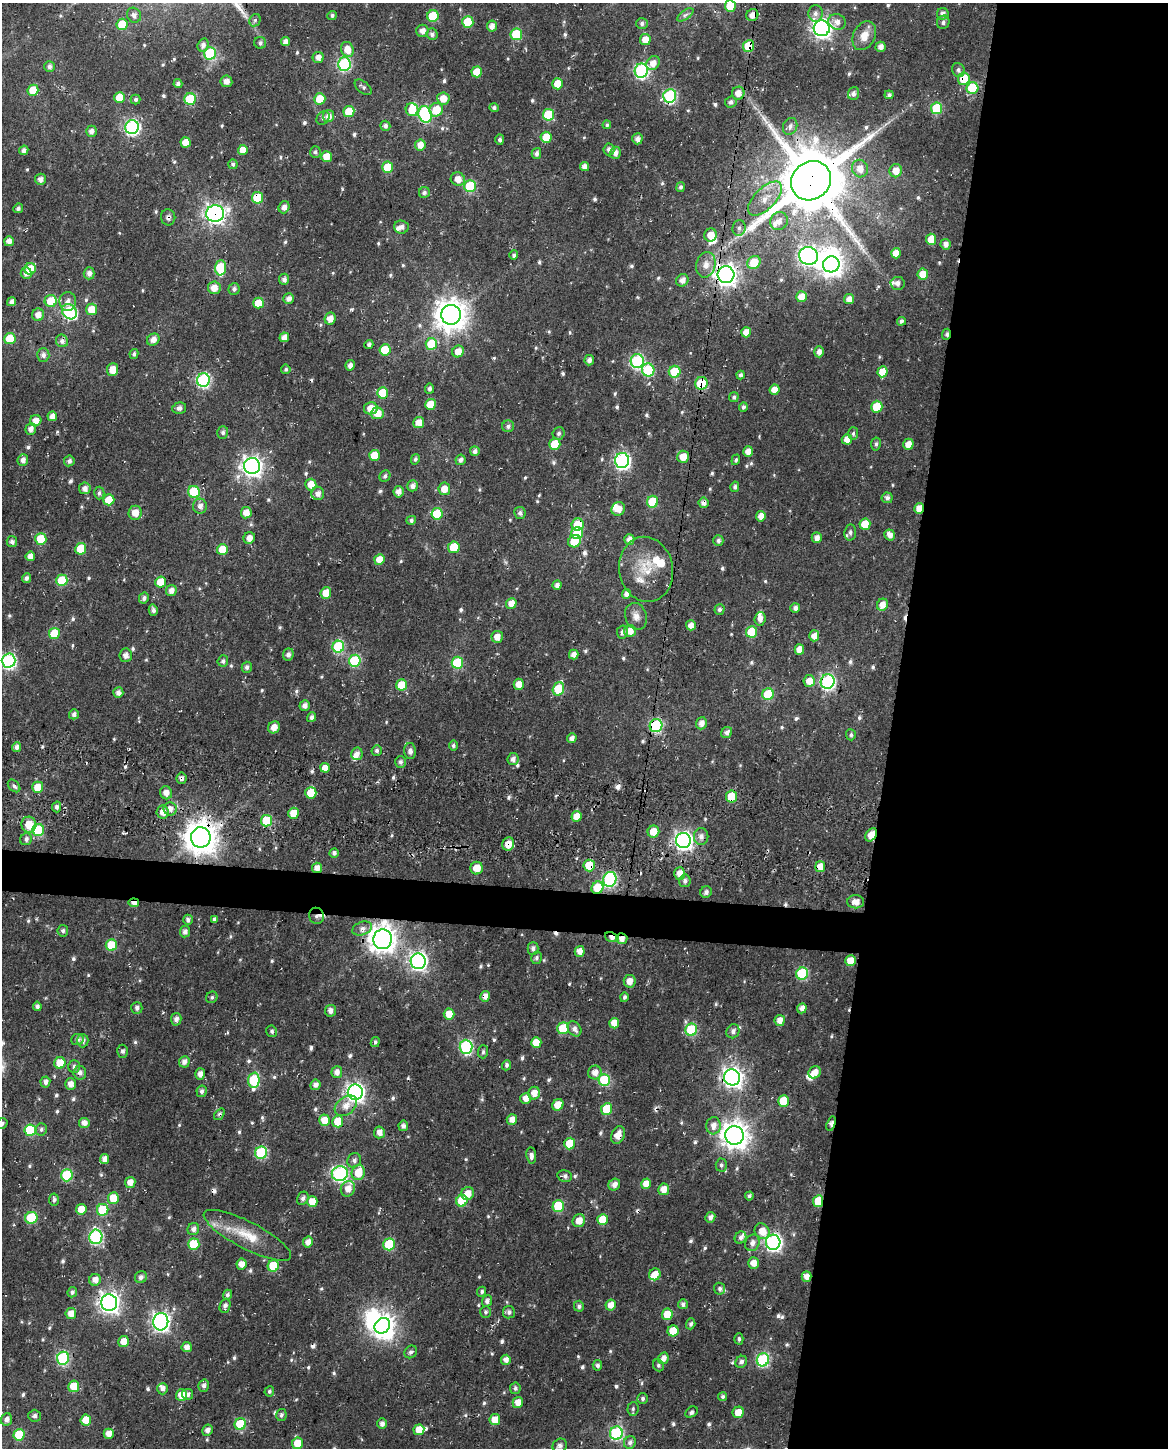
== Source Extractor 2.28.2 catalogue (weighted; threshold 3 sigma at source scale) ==
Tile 8 of 4 x 3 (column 4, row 2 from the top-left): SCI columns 3516-4681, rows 1787-3232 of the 4702 x 5021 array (HDU 1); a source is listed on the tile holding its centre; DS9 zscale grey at full resolution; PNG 1170 x 1450 px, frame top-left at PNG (2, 3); each listed source drawn as its Kron ellipse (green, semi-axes under 4 px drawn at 4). Shown black and unused: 26% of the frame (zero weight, under 3 of 4 exposures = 6% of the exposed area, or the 3 px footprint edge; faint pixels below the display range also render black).
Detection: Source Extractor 2.28.2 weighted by HDU 2 'WHT'; one run over the whole footprint, this tile lists its part. Background 0.019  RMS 0.0069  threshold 0.0309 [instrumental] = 3 sigma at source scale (4.5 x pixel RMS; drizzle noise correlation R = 1.50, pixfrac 1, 0.0396/0.0396 arcsec/px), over >= 5 px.
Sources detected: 735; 1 too faint to see at this stretch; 5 inside a brighter object's white glare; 17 cosmic-ray / hot-pixel residue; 1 long thin detection or spike segment (spike, bleed or trail) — neither listed nor drawn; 17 inside a brighter listed object's ellipse — not listed separately; of the other 694, all 500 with FLUX_AUTO >= 1.55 (the completeness limit of this list) listed and drawn (194 fainter detections not listed), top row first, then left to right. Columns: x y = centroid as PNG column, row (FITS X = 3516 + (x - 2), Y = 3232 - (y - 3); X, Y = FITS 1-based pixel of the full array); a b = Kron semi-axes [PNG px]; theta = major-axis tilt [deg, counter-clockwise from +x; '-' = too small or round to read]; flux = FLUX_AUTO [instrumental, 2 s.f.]
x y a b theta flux
730 6 6 5 - 25
815 13 8 7 - 2.9
943 14 6 5 - 3.7
134 15 8 7 - 2.9
332 15 5 4 - 1.8
685 15 9 4 34 2.1
752 15 6 5 - 5.6
433 16 6 5 - 30
255 20 6 5 - 1.6
468 22 6 5 - 27
837 22 9 7 -20 4.4
943 22 7 6 - 2.3
642 23 6 5 - 2
122 24 6 5 - 22
492 26 5 5 - 4.8
822 28 8 8 - 360
422 31 6 6 - 4.9
432 34 6 5 - 2.7
516 34 6 5 - 34
864 36 15 11 62 9.3
645 39 5 5 - 8.2
285 42 4 4 - 4
260 43 6 6 - 2
203 45 6 5 - 3.1
749 46 6 5 - 28
881 47 5 5 - 4.4
347 49 8 6 -68 9
210 53 6 6 - 51
318 57 5 5 - 4.8
653 63 7 6 - 6
344 64 6 6 - 92
49 66 5 5 - 2.3
958 70 7 6 - 2.4
641 71 7 6 - 140
477 72 5 5 - 15
964 79 6 5 - 17
226 81 6 6 - 3.8
178 83 4 4 - 2.3
558 84 5 5 - 14
363 87 10 5 -39 1.9
972 88 6 5 - 38
33 90 5 5 - 14
738 93 6 6 - 7
853 93 6 5 - 2.6
889 95 4 4 - 2.1
670 96 7 6 - 100
120 98 5 5 - 13
443 98 6 6 - 8.6
136 99 5 5 - 1.7
190 99 6 5 - 39
320 99 5 5 - 13
731 102 6 5 - 2.4
494 108 5 4 - 1.9
936 108 6 5 - 40
412 110 6 6 - 12
436 110 7 6 - 13
349 112 5 5 - 17
425 114 8 6 -72 90
548 115 6 5 - 37
328 116 6 5 - 4.8
323 118 7 6 - 1.9
607 125 4 4 - 1.6
385 126 5 5 - 2.4
790 126 9 7 66 3.2
132 127 7 6 - 150
91 131 5 5 - 3.4
546 137 5 5 - 13
637 139 5 5 - 3.8
500 140 5 4 - 1.8
186 142 5 5 - 9.1
420 145 5 5 - 6.6
609 149 6 5 - 2.8
24 150 5 4 - 2.9
243 150 5 5 - 8.6
315 152 6 5 - 1.7
536 153 5 4 - 2.5
615 153 6 5 - 4.1
327 157 5 5 - 8.9
233 164 4 4 - 1.9
585 166 4 4 - 4.2
388 167 6 5 - 22
860 169 9 8 - 7.3
896 171 6 6 - 7.8
40 179 5 5 - 3
458 179 7 6 - 7.8
811 181 21 18 42 6600
470 186 6 5 - 48
681 187 5 4 - 2.2
424 192 5 5 - 2.1
257 198 6 5 - 32
765 199 21 10 45 12
284 207 6 5 - 3.8
18 208 5 4 - 2.2
215 214 9 8 - 310
168 217 8 7 - 2.4
779 221 9 8 - 5.5
401 227 7 6 - 3.3
739 228 8 6 83 2.5
711 235 6 6 - 9.3
931 239 5 5 - 12
9 241 5 5 - 4.2
946 244 5 5 - 4.3
896 253 5 5 - 8.9
514 255 5 4 - 2
808 256 10 8 -21 290
754 262 7 6 - 18
831 264 8 8 - 490
706 265 13 9 77 6.3
220 268 8 5 88 41
30 269 6 5 - 14
26 273 5 5 - 3.8
89 273 6 5 - 4.1
923 274 5 5 - 11
726 275 8 8 - 480
284 279 5 5 - 3
682 280 6 6 - 3.8
898 283 7 6 - 3
214 288 6 6 - 7.6
234 289 6 5 - 2.2
801 297 5 5 - 8.8
289 299 5 5 - 3.8
849 299 5 5 - 5.6
51 301 6 6 - 18
68 301 9 8 - 4.3
12 302 4 4 - 3.2
258 303 5 5 - 12
91 309 5 5 - 10
69 312 8 6 -51 93
38 315 6 6 - 5.9
451 315 10 10 - 1200
330 318 6 5 - 6.1
901 321 4 4 - 2.4
746 332 5 5 - 7
946 334 5 3 - 2.1
284 337 5 4 - 5.4
10 339 6 5 - 21
153 339 7 5 42 5.4
62 341 6 6 - 3.4
431 344 6 5 - 26
369 345 4 4 - 2.1
385 350 5 5 - 19
458 351 6 5 - 7.5
819 352 5 4 - 4.2
134 354 5 4 - 1.7
43 355 6 6 - 3.6
589 360 5 4 - 3.4
637 361 7 6 - 110
350 365 5 4 - 3.4
112 369 6 5 - 8.3
286 369 5 4 - 1.6
648 370 6 6 - 45
675 372 6 6 - 27
882 372 5 5 - 13
741 375 4 4 - 2.3
203 380 7 6 - 130
701 383 6 6 - 31
429 389 5 4 - 2.1
774 390 5 5 - 8.4
382 393 5 5 - 19
734 397 5 5 - 1.8
430 404 5 5 - 13
743 407 5 4 - 1.9
877 407 6 5 - 23
179 408 7 5 14 2.8
371 408 7 6 - 9.9
377 413 6 6 - 10
52 416 5 4 - 4.9
36 421 6 5 - 5.9
419 423 5 5 - 8.7
508 426 6 5 - 2.2
31 429 6 5 - 4.4
223 432 6 5 - 2.1
559 433 6 6 - 2.1
853 433 6 5 - 1.7
847 439 5 5 - 6.3
555 444 6 5 - 24
876 444 6 5 - 1.7
908 444 6 5 - 6.8
475 451 5 4 - 3
748 452 5 5 - 6.5
374 455 5 5 - 12
683 457 6 6 - 9.6
415 459 5 4 - 1.8
23 460 6 5 - 4
460 460 5 5 - 2.9
622 460 7 7 - 200
736 460 5 4 - 1.6
69 461 5 5 - 2.6
252 466 8 8 - 400
385 476 6 5 - 1.7
311 484 6 5 - 9.3
413 486 5 5 - 3.9
735 487 5 4 - 2
85 488 6 5 - 4.1
444 489 6 6 - 7.3
194 492 6 6 - 36
398 492 6 5 - 5.3
99 493 6 5 - 1.8
318 493 6 6 - 4.6
887 498 5 5 - 2.5
109 500 5 5 - 18
652 502 6 5 - 28
704 503 5 5 - 4.2
200 506 7 7 - 3.9
919 508 5 4 - 7.8
618 509 7 6 - 7.2
135 513 7 6 - 8
246 513 5 5 - 7.3
520 513 6 6 - 2.5
437 514 6 5 - 28
761 516 5 4 - 6.8
411 520 5 4 - 1.8
865 524 6 5 - 16
578 525 6 6 - 22
850 532 8 6 85 2.4
577 533 6 5 - 23
890 535 6 5 - 4.5
249 538 6 5 - 4.9
817 538 5 5 - 4.1
41 539 5 5 - 25
629 539 5 5 - 5.3
575 541 7 6 - 14
718 541 5 5 - 2.2
12 542 5 5 - 2.8
454 547 6 5 - 23
81 549 5 5 - 25
222 550 5 5 - 18
30 556 5 4 - 5.7
379 559 5 5 - 8.8
646 569 33 27 -80 25
26 578 5 4 - 2.7
62 580 6 5 - 29
161 582 5 5 - 14
557 585 5 4 - 3.1
171 590 6 5 - 4.9
326 593 6 5 - 10
626 594 5 4 - 3.9
144 598 5 5 - 2.5
511 603 5 5 - 7.2
882 605 6 5 - 6.3
795 608 5 5 - 2.3
720 609 5 5 - 2.1
153 610 6 4 -75 2.6
636 616 14 10 -71 5.7
760 619 7 5 85 4.5
691 625 5 5 - 5.3
630 631 6 6 - 8
622 632 6 5 - 2.6
751 632 6 5 - 25
54 633 5 5 - 24
814 636 5 5 - 6.2
497 637 6 5 - 5.9
338 647 6 6 - 65
799 649 5 4 - 6.8
126 655 7 6 - 3.9
288 655 6 5 - 3.1
574 655 5 4 - 4.3
9 661 7 7 - 140
223 661 5 5 - 1.9
355 661 6 5 - 49
457 663 6 5 - 37
247 667 5 5 - 2.2
809 681 6 5 - 8.9
828 682 7 7 - 140
519 684 5 5 - 7.9
402 685 5 5 - 19
558 689 7 5 72 27
118 693 5 5 - 3.7
768 694 6 5 - 36
305 706 5 5 - 3.6
74 714 5 4 - 2.6
312 717 5 4 - 2.3
701 723 6 5 - 4.8
656 726 6 6 - 81
274 727 6 5 - 6.4
727 732 6 5 - 3.4
851 735 5 5 - 1.6
572 738 5 4 - 3.4
453 745 5 4 - 1.6
16 747 5 4 - 4.1
377 751 5 5 - 1.7
410 751 8 6 -87 3.5
357 754 6 5 - 3.8
513 759 6 5 - 3.5
400 762 6 5 - 2.3
325 768 5 4 - 7.4
181 778 6 5 - 2.4
14 786 7 5 -46 2.1
38 787 5 5 - 13
166 793 6 6 - 4.9
311 793 6 5 - 13
731 796 6 5 - 21
57 807 5 4 - 2.2
170 809 6 6 - 4.5
163 812 6 6 - 6.3
294 813 5 5 - 13
576 816 5 5 - 8.1
266 821 5 5 - 32
29 825 8 7 - 13
38 830 6 6 - 38
653 832 6 5 - 11
871 835 7 5 55 10
701 836 8 7 - 4.1
201 837 10 10 - 1400
26 839 6 5 - 2.3
683 840 7 7 - 290
508 844 7 6 - 7.7
334 853 5 4 - 2.5
589 865 6 5 - 18
820 867 5 5 - 8.8
317 868 5 5 - 5.4
477 868 6 6 - 10
680 873 6 5 - 6.8
610 879 7 6 - 100
685 881 6 5 - 2.7
597 888 6 5 - 22
706 892 6 5 - 2.5
856 902 8 6 1 6
134 903 5 4 - 6.4
316 916 8 7 - 3.4
214 919 4 3 - 1.8
188 920 5 4 - 2.5
362 928 10 6 22 3.6
63 931 6 5 - 1.9
185 932 5 5 - 3.1
612 937 7 4 -17 6.2
383 939 10 9 - 780
622 939 6 5 - 5
111 945 6 5 - 28
533 949 6 5 - 2.6
580 951 5 5 - 6.5
537 958 6 5 - 1.8
418 961 8 7 - 260
850 961 5 5 - 10
802 974 6 6 - 58
630 981 6 6 - 5.5
485 996 5 4 - 5.2
212 997 6 5 - 1.5
624 997 5 4 - 1.7
37 1006 4 4 - 2.2
137 1008 6 5 - 2.9
802 1008 5 4 - 4.2
330 1011 6 5 - 4.2
449 1014 5 5 - 10
176 1019 6 5 - 3.4
780 1020 5 5 - 6.3
614 1023 5 5 - 8.3
563 1028 6 5 - 28
574 1029 8 6 -54 3.8
691 1030 6 6 - 45
272 1031 6 5 - 2
733 1031 7 6 - 3.1
77 1039 6 5 - 2.5
83 1041 6 5 - 2.7
375 1042 5 4 - 1.7
536 1043 5 5 - 12
466 1047 7 6 - 91
123 1051 6 5 - 1.7
483 1052 6 5 - 1.6
184 1062 6 5 - 4
60 1063 6 5 - 15
507 1065 5 4 - 2.2
74 1067 6 6 - 2.4
337 1072 6 5 - 4.6
595 1072 7 6 - 5.6
815 1072 6 6 - 6.4
80 1073 7 6 - 3.2
200 1074 6 5 - 4.9
732 1077 8 8 - 350
254 1080 7 6 - 61
604 1080 6 6 - 45
45 1082 5 5 - 3.2
70 1084 6 5 - 5.4
315 1085 5 5 - 4
202 1091 6 5 - 2.3
355 1092 8 7 - 300
534 1093 6 6 - 6.9
526 1098 5 5 - 6.4
783 1101 6 5 - 17
558 1105 6 5 - 10
346 1106 12 8 40 7.3
607 1109 6 5 - 28
219 1114 6 4 51 2
325 1120 6 5 - 12
512 1120 5 5 - 5.7
338 1121 6 5 - 16
2 1123 6 5 - 1.8
84 1123 5 5 - 4.3
831 1124 7 4 72 4.5
403 1126 5 5 - 2.7
713 1126 9 7 83 5.8
41 1129 6 5 - 1.7
30 1130 6 5 - 47
379 1132 6 5 - 5.7
618 1135 9 6 68 7.6
734 1135 9 9 - 850
570 1144 6 5 - 21
261 1153 6 6 - 67
531 1156 8 5 -83 3.2
104 1159 5 4 - 4.8
354 1160 7 6 - 2.8
721 1165 6 5 - 2
358 1173 7 6 - 14
340 1174 8 7 - 160
67 1175 6 5 - 48
565 1176 7 5 -13 2.6
130 1182 5 5 - 6.3
646 1184 5 5 - 8.8
614 1185 6 5 - 4.2
348 1189 8 7 - 6.4
664 1189 6 5 - 7.6
468 1193 6 6 - 7.9
749 1196 4 4 - 1.7
113 1198 6 5 - 15
303 1198 7 5 64 2.4
54 1199 6 5 - 2.1
462 1201 6 5 - 30
818 1201 6 5 - 21
312 1202 5 5 - 13
558 1206 6 5 - 33
81 1209 5 5 - 8.8
103 1210 6 5 - 35
710 1217 5 5 - 3.5
31 1218 6 6 - 41
603 1219 5 5 - 15
579 1221 6 6 - 7.1
193 1229 6 6 - 3.2
762 1231 8 7 - 9.1
247 1235 49 13 -27 24
96 1237 7 6 - 110
740 1238 6 5 - 2.8
308 1242 5 5 - 5.5
773 1242 7 7 - 240
752 1243 8 7 - 3.8
194 1244 6 5 - 31
389 1244 6 5 - 44
753 1263 6 5 - 6.8
241 1264 5 5 - 6.4
273 1266 6 5 - 27
655 1274 6 5 - 7.7
141 1277 6 5 - 2.9
806 1277 5 5 - 4.9
95 1280 6 5 - 5.1
720 1289 6 5 - 1.8
72 1292 5 4 - 2
482 1292 5 4 - 1.7
227 1295 5 4 - 1.9
487 1301 6 5 - 2.8
109 1303 8 8 - 390
683 1304 5 5 - 2.3
611 1305 5 5 - 6.9
225 1306 7 5 68 2.7
579 1306 5 5 - 2.1
485 1312 6 5 - 1.7
509 1312 6 6 - 2.4
71 1314 5 5 - 7
667 1314 6 5 - 13
161 1322 9 7 80 310
691 1324 5 4 - 2.1
382 1326 8 7 - 580
673 1331 5 5 - 16
739 1339 5 4 - 1.6
124 1342 5 5 - 8.9
187 1347 5 5 - 4.6
411 1352 7 5 41 2.2
63 1358 6 6 - 90
663 1358 6 5 - 4.7
506 1360 5 5 - 4.4
763 1360 6 6 - 95
741 1362 6 5 - 2.5
597 1365 5 4 - 2.4
658 1365 6 5 - 1.6
74 1386 6 5 - 17
204 1386 6 5 - 2.8
515 1388 6 5 - 1.8
163 1389 6 5 - 3
269 1391 5 5 - 1.6
188 1394 5 5 - 2.7
181 1395 6 5 - 9.5
723 1397 4 4 - 1.7
643 1398 5 5 - 1.7
518 1403 6 5 - 7.8
633 1409 7 5 86 1.6
691 1412 7 5 29 1.6
738 1412 6 5 - 9.7
281 1415 6 5 - 2.3
35 1416 6 6 - 1.9
6 1419 6 5 - 3.3
86 1420 5 5 - 11
495 1420 5 5 - 9.2
240 1424 6 5 - 37
382 1424 5 5 - 3.2
207 1430 6 5 - 3.5
419 1430 5 5 - 8.4
616 1433 6 6 - 100
109 1434 5 5 - 6.5
19 1435 6 5 - 25
630 1442 6 6 - 2.6
297 1443 6 5 - 13
560 1446 8 6 42 3.4
Overlapping masked pixels (flux is a lower limit): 48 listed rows (the first 20) at x y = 752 15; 749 46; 964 79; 670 96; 425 114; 132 127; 811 181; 257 198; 215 214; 168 217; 831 264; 30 269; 726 275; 946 334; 701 383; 704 503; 919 508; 578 525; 828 682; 656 726
Isophote crosses this tile's border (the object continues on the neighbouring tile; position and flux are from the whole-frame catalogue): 3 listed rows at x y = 730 6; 9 661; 2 1123